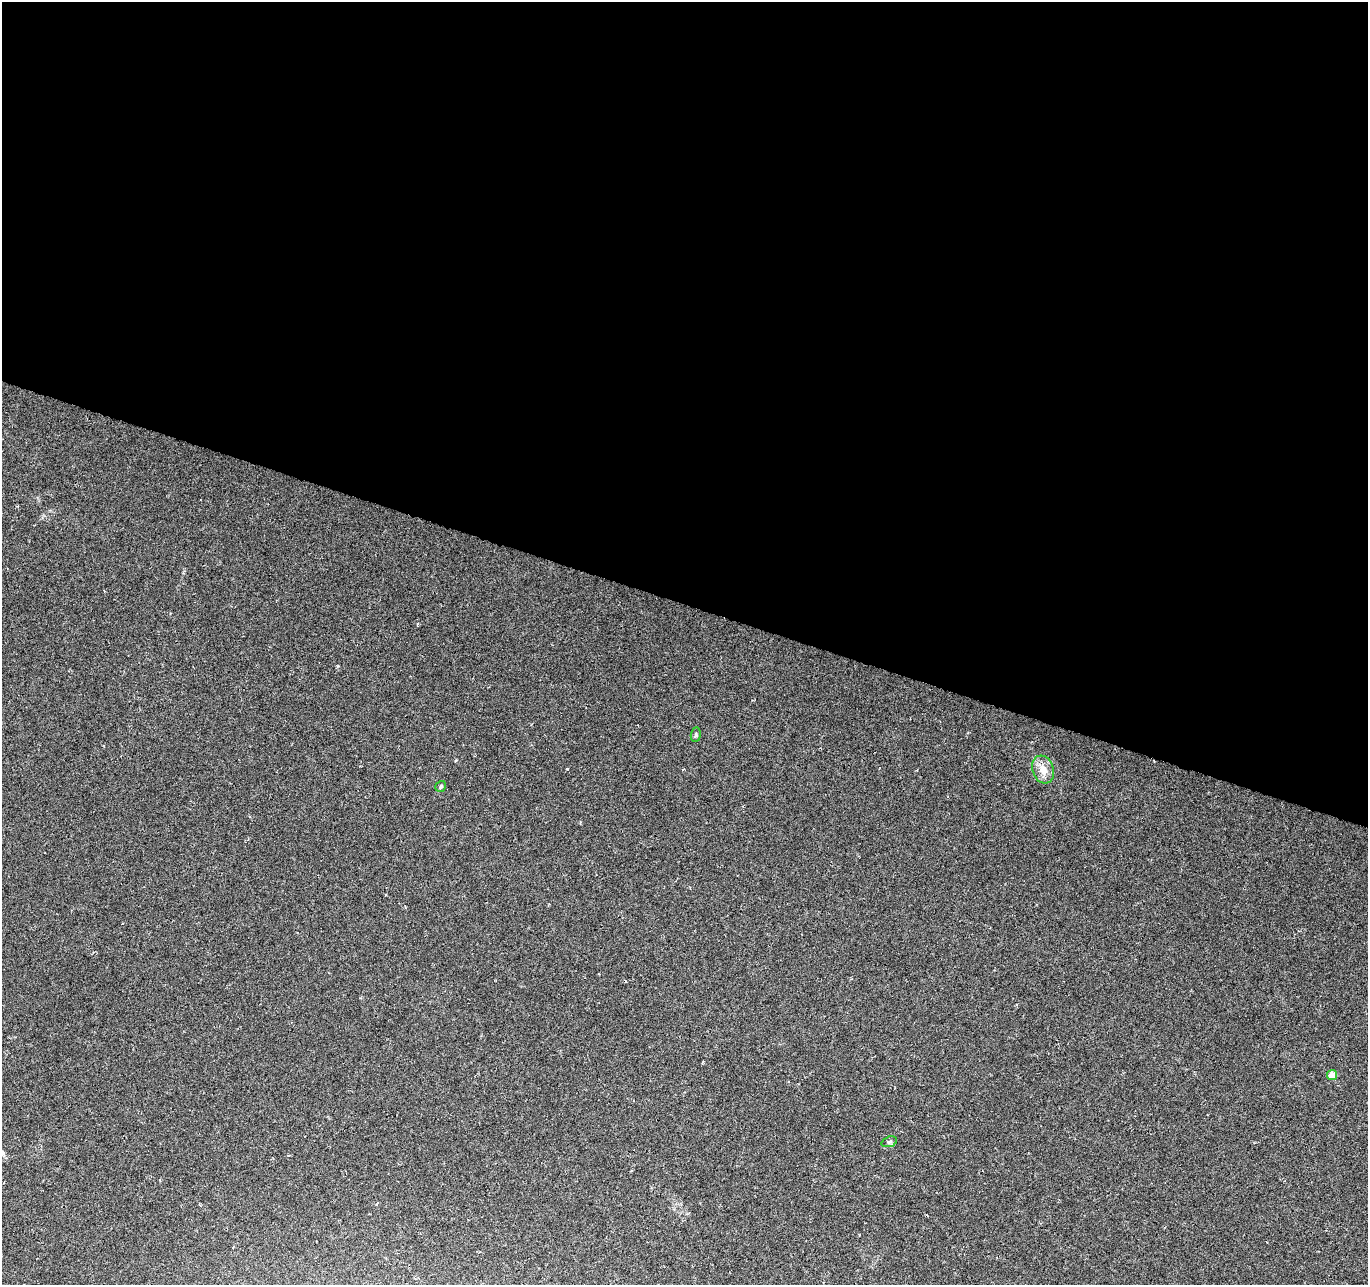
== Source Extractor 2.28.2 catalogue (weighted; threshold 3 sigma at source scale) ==
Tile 3 of 4 x 4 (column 3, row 1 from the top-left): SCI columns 2735-4100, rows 4058-5340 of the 5470 x 5614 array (HDU 1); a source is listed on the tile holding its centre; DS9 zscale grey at full resolution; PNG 1370 x 1287 px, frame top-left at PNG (2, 2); each listed source drawn as its Kron ellipse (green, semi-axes under 4 px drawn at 4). Shown black and unused: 47% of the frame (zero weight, under 3 of 6 exposures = <1% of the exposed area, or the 3 px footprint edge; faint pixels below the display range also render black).
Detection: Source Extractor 2.28.2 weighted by HDU 2 'WHT'; one run over the whole footprint, this tile lists its part. Background 0.00589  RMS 0.003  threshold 0.0124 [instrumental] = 3 sigma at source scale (4.09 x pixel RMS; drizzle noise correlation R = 1.36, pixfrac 0.8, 0.0396/0.0396 arcsec/px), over >= 5 px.
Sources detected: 5; all 5 listed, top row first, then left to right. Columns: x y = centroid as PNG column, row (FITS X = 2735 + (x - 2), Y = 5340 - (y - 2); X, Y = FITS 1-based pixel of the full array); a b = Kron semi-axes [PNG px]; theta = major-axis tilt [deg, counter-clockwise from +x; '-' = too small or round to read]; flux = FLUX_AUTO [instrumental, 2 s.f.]
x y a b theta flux
696 735 7 5 83 0.5
1043 769 14 10 -71 3.6
441 786 6 5 - 0.51
1332 1075 5 5 - 5.1
889 1142 8 5 19 0.52